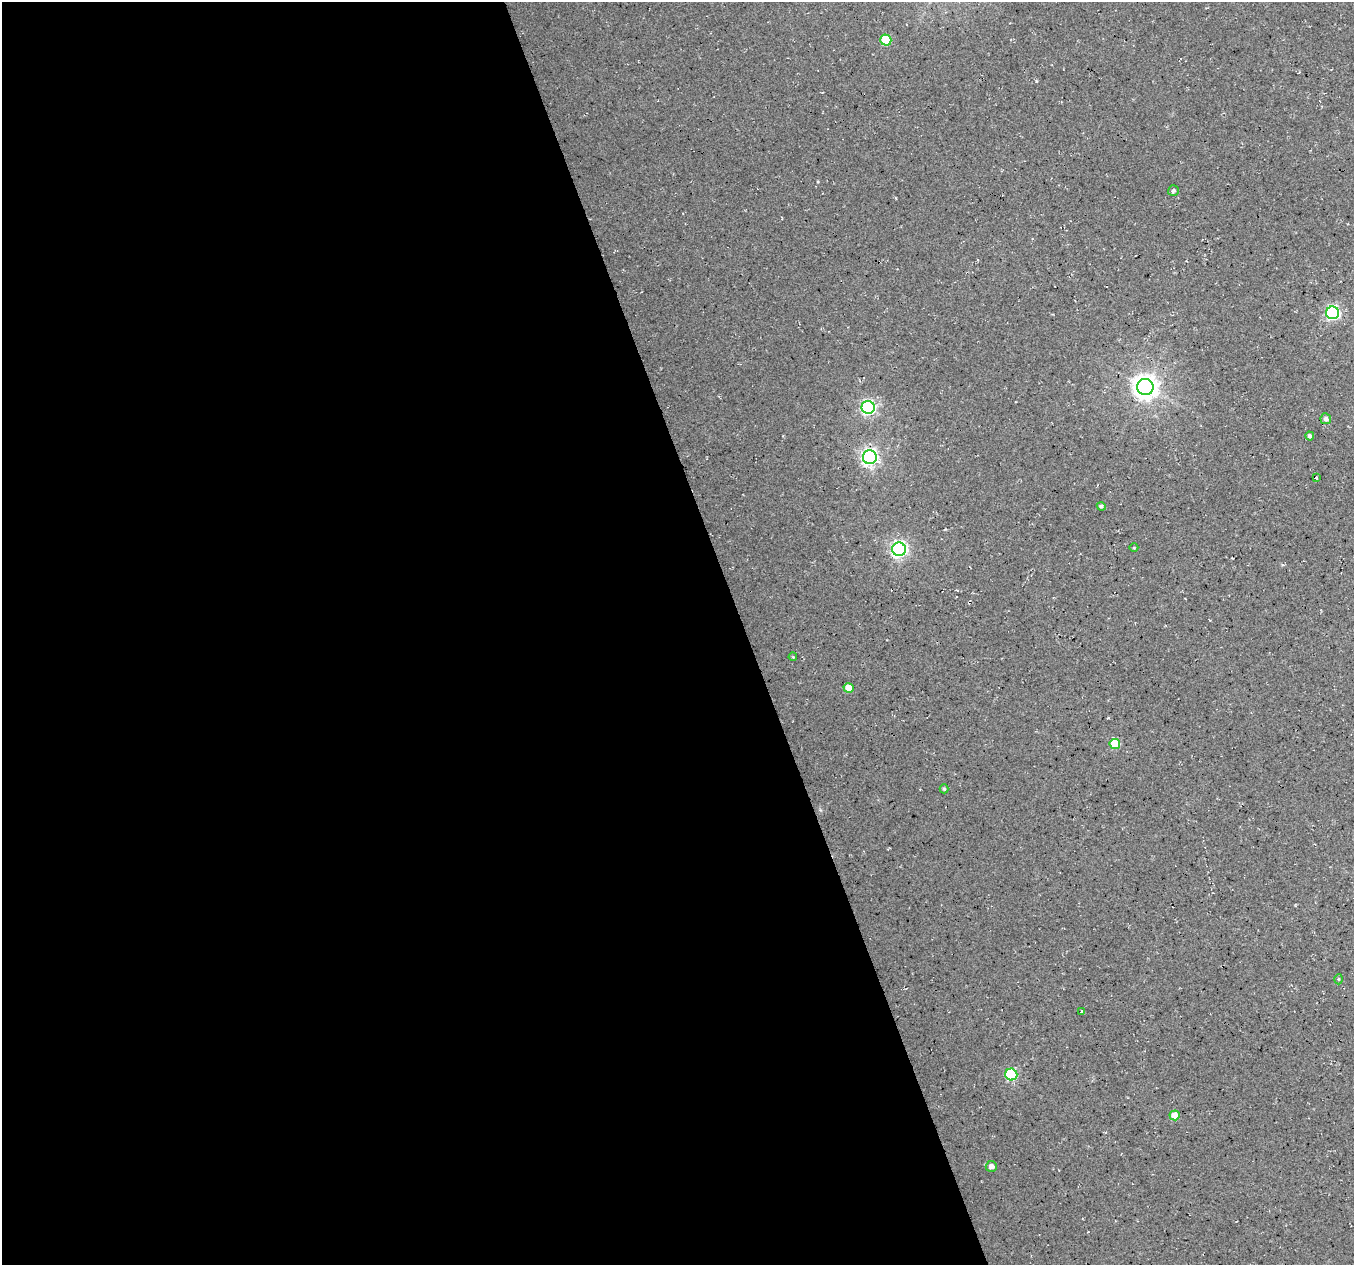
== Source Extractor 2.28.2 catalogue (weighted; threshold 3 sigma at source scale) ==
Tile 9 of 4 x 4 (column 1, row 3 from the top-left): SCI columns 2-1353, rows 1381-2643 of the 5408 x 5234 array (HDU 1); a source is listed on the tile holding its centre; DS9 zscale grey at full resolution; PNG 1356 x 1267 px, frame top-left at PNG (2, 2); each listed source drawn as its Kron ellipse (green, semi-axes under 4 px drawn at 4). Shown black and unused: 55% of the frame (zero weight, under 3 of 4 exposures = <1% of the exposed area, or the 3 px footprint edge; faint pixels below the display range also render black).
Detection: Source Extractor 2.28.2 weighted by HDU 2 'WHT'; one run over the whole footprint, this tile lists its part. Background 0.0276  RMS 0.0063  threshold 0.0285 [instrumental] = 3 sigma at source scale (4.5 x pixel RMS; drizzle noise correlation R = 1.50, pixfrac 1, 0.0396/0.0396 arcsec/px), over >= 5 px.
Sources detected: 21; all 21 listed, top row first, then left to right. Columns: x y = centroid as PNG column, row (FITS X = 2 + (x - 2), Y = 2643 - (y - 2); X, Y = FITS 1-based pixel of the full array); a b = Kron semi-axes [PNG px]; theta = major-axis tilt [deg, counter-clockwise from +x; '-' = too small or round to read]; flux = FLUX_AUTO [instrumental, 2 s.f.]
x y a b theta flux
886 40 5 5 - 28
1173 191 5 5 - 1.3
1333 313 6 6 - 120
1145 387 8 8 - 610
868 407 6 6 - 140
1326 419 5 5 - 2.2
1310 436 4 4 - 2
870 457 7 7 - 230
1316 478 4 2 - 0.62
1101 506 4 4 - 1.2
1134 548 4 3 - 0.47
899 549 7 7 - 200
793 657 4 3 - 0.59
849 688 5 4 - 10
1115 744 5 5 - 23
944 789 4 3 - 0.96
1339 979 5 3 - 0.66
1082 1011 3 3 - 1.4
1011 1075 6 6 - 60
1175 1115 5 5 - 8.7
991 1166 5 5 - 3.7
Unlisted compact peaks at least as high as the median listed source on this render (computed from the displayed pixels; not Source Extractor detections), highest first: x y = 1036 81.